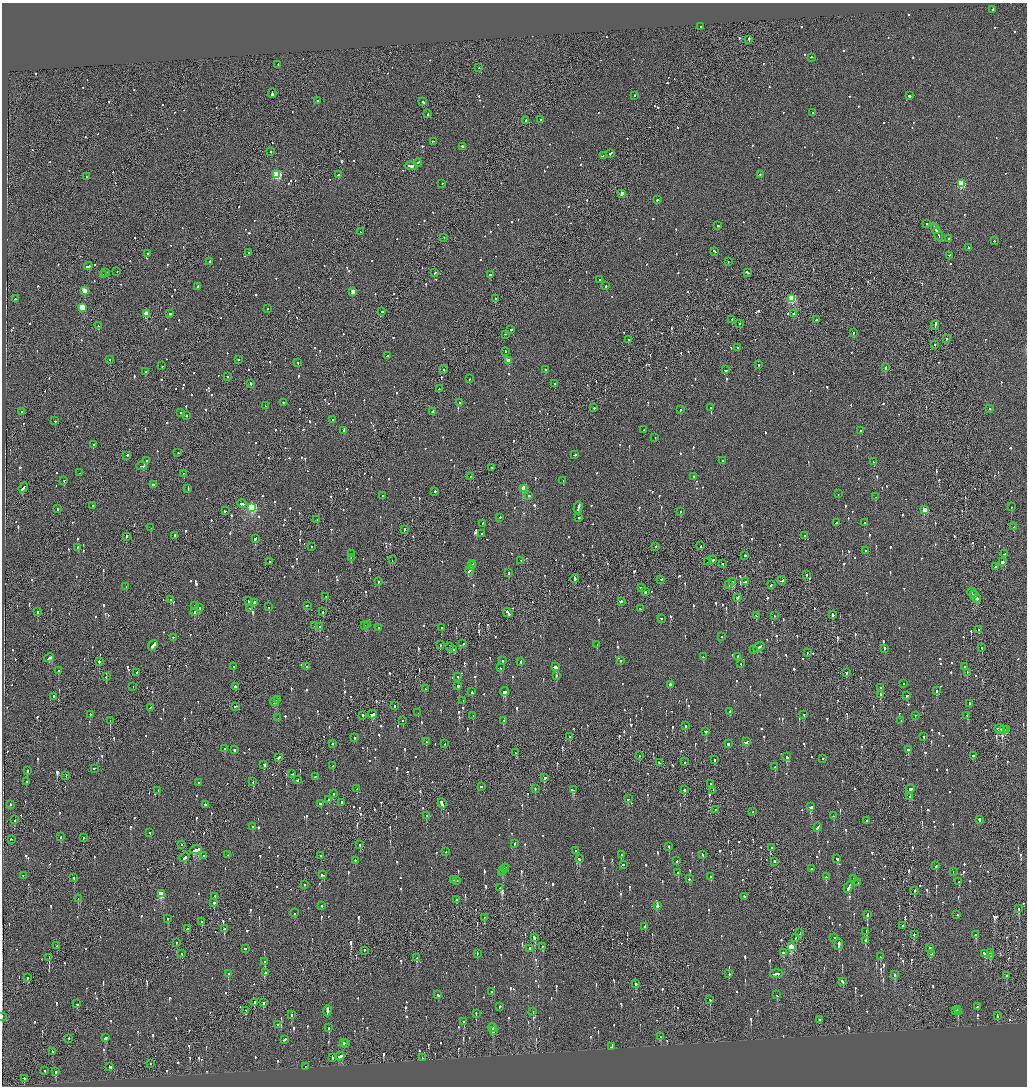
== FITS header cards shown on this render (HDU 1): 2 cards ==
NAXIS1  =                 2050
NAXIS2  =                 2168

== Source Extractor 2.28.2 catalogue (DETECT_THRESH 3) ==
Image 2050 x 2168 px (HDU 1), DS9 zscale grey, zoomed out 1/2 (1 PNG px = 2 x 2 image px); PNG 1029 x 1088 px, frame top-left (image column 2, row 2168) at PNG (2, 3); each listed source drawn as its Kron ellipse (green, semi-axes under 4 px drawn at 4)
Background -0.0882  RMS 0.068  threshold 0.203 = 3 sigma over >= 5 px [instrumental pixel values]
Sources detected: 1558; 51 cannot appear on this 1/2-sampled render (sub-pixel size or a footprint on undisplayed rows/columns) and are neither listed nor drawn; of the other 1507, the 500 brightest by FLUX_AUTO listed and drawn (1007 fainter detections omitted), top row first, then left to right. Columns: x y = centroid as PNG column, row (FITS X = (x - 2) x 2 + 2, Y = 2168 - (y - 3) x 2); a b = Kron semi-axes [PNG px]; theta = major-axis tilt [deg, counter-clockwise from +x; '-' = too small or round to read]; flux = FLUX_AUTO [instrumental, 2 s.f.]
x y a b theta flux
992 10 3 2 - 140
701 27 2 2 - 110
749 40 3 2 - 270
811 58 2 2 - 210
278 65 2 2 - 110
479 68 2 2 - 120
272 93 4 2 - 270
634 96 2 2 - 130
909 96 2 2 - 430
318 101 2 2 - 140
423 102 3 2 - 190
812 113 2 2 - 120
428 114 2 1 - 110
540 120 2 2 - 640
526 121 2 2 - 120
433 142 3 1 - 150
463 147 3 2 - 170
271 152 2 2 - 140
610 154 3 2 - 530
603 156 2 2 - 200
418 163 4 2 - 240
411 166 6 2 -4 380
277 175 3 3 - 1300
338 175 2 1 - 510
760 175 2 2 - 120
87 177 2 2 - 130
442 184 2 2 - 170
961 184 3 3 - 900
622 194 2 2 - 130
657 200 2 2 - 210
926 224 2 2 - 440
718 226 3 2 - 130
935 229 5 2 - 380
360 232 2 2 - 120
938 235 7 2 -65 510
444 238 2 1 - 110
949 239 2 2 - 130
994 241 2 2 - 140
968 248 2 2 - 110
714 252 3 2 - 270
249 253 2 2 - 230
147 254 2 2 - 190
949 256 2 2 - 200
209 262 2 2 - 130
728 262 2 1 - 240
88 267 4 2 - 440
117 272 2 2 - 120
106 273 2 2 - 270
435 273 3 2 - 130
747 273 4 2 - 220
103 275 2 2 - 140
490 275 2 2 - 800
600 280 2 2 - 360
606 286 2 2 - 180
198 287 2 2 - 620
84 291 3 3 - 310
353 292 3 3 - 200
16 299 3 2 - 110
495 299 2 2 - 270
792 299 3 3 - 910
82 308 3 3 - 390
267 309 2 2 - 130
382 312 2 1 - 840
147 314 3 3 - 370
170 314 2 2 - 160
793 314 2 2 - 330
732 320 2 2 - 120
816 320 3 2 - 130
739 324 2 2 - 150
98 326 3 2 - 290
935 326 4 2 - 660
511 330 3 2 - 290
853 333 2 2 - 370
505 335 2 1 - 220
946 339 2 1 - 240
628 340 3 2 - 140
935 345 2 1 - 190
738 348 2 2 - 180
505 352 2 2 - 160
387 356 2 2 - 160
110 360 2 2 - 110
239 360 2 2 - 180
509 361 3 2 - 210
298 363 2 2 - 140
759 365 2 2 - 240
162 366 2 1 - 130
885 368 2 2 - 560
443 370 2 1 - 160
545 370 2 2 - 180
725 370 3 2 - 170
146 372 2 2 - 180
227 377 2 2 - 110
470 379 2 2 - 110
251 384 3 2 - 280
554 384 2 2 - 110
439 389 3 1 - 120
283 403 2 2 - 130
460 403 2 2 - 120
265 406 2 2 - 170
594 408 2 2 - 300
711 408 2 2 - 1200
989 409 2 2 - 170
680 410 2 2 - 400
21 412 2 2 - 140
433 412 2 2 - 550
181 413 2 2 - 310
187 416 2 1 - 510
333 420 2 2 - 150
55 421 2 2 - 110
644 430 2 1 - 130
344 431 3 2 - 220
860 431 2 2 - 110
655 438 2 2 - 120
93 445 2 2 - 280
178 453 2 2 - 120
575 455 3 2 - 150
127 456 2 2 - 350
146 461 2 2 - 140
723 461 2 2 - 190
873 462 3 2 - 240
142 466 5 2 - 380
492 468 2 2 - 150
79 473 2 2 - 120
184 474 2 2 - 120
470 477 2 1 - 130
694 477 2 2 - 150
64 481 2 2 - 110
563 481 2 2 - 340
153 485 2 2 - 650
23 488 5 2 - 950
188 489 2 2 - 110
524 489 3 3 - 570
435 492 2 2 - 140
838 494 2 2 - 120
383 496 2 2 - 140
529 496 2 2 - 120
876 497 2 2 - 200
242 504 4 2 - 580
93 506 2 2 - 130
1011 507 2 2 - 230
252 508 4 3 - 1700
578 508 6 2 72 420
57 509 2 2 - 160
925 510 3 3 - 340
225 511 2 2 - 200
680 512 2 2 - 120
500 518 2 2 - 210
579 518 2 2 - 420
317 520 2 1 - 130
836 523 3 2 - 140
865 523 2 2 - 150
483 524 3 2 - 130
1014 527 3 2 - 220
151 528 2 2 - 350
404 530 3 2 - 110
482 534 2 2 - 200
175 536 2 2 - 130
804 536 3 2 - 180
126 537 2 2 - 440
255 539 3 2 - 210
700 546 2 2 - 120
311 547 2 2 - 130
656 547 2 2 - 130
78 548 3 2 - 150
865 551 2 2 - 150
351 554 3 2 - 770
1004 554 3 2 - 170
745 556 2 2 - 180
351 558 3 2 - 170
392 560 2 1 - 160
713 560 3 2 - 310
521 561 2 2 - 110
270 562 2 2 - 220
708 562 2 1 - 130
1002 562 3 2 - 340
473 564 2 2 - 350
723 564 2 2 - 180
472 566 3 2 - 570
995 567 3 2 - 340
470 570 5 2 - 710
509 573 2 2 - 340
806 575 2 2 - 130
575 579 4 1 - 310
661 580 2 1 - 310
782 581 4 2 - 290
378 582 2 1 - 390
733 582 3 2 - 2600
746 582 3 2 - 430
729 585 2 1 - 170
771 585 3 1 - 670
126 587 2 1 - 140
641 588 3 2 - 120
645 592 2 1 - 590
972 593 4 1 - 280
974 595 2 1 - 170
326 597 2 2 - 180
976 597 6 2 -50 470
737 598 3 2 - 630
170 600 2 2 - 270
248 601 2 2 - 130
621 602 3 2 - 190
254 603 2 2 - 170
194 606 2 2 - 120
307 606 2 1 - 260
269 607 2 1 - 470
200 608 2 2 - 110
250 609 2 2 - 170
640 609 2 2 - 110
38 612 2 2 - 210
194 612 2 2 - 110
323 612 2 2 - 220
508 613 5 2 - 590
832 615 3 2 - 280
756 616 3 2 - 160
774 616 2 2 - 110
661 619 2 2 - 140
367 625 2 2 - 120
315 626 2 1 - 110
365 626 2 2 - 150
319 627 2 2 - 110
378 628 2 2 - 110
441 628 2 1 - 180
978 630 2 1 - 290
721 637 2 2 - 140
173 638 2 2 - 180
463 644 2 2 - 130
440 645 2 1 - 280
597 645 2 2 - 180
153 646 6 2 52 250
449 647 2 1 - 200
759 647 6 2 33 280
982 648 2 1 - 150
884 649 2 2 - 480
454 650 2 2 - 250
753 650 2 1 - 210
807 653 2 2 - 150
703 657 2 2 - 110
738 657 2 2 - 350
49 658 5 2 - 620
502 661 2 2 - 170
621 661 2 2 - 120
99 662 2 2 - 310
521 662 3 2 - 190
741 664 2 1 - 130
233 667 2 2 - 210
306 667 2 2 - 130
555 667 4 2 - 1100
964 667 2 2 - 190
501 668 2 1 - 110
58 671 2 2 - 110
137 673 2 2 - 710
846 673 2 2 - 160
967 673 3 2 - 200
556 676 3 2 - 130
106 677 2 1 - 110
458 677 2 2 - 110
903 684 2 2 - 140
670 685 2 2 - 450
458 686 3 2 - 260
133 687 2 1 - 140
235 687 2 2 - 1200
881 688 2 2 - 460
425 689 2 2 - 110
936 691 3 2 - 300
472 692 3 2 - 150
505 692 4 2 - 240
880 695 2 2 - 310
907 696 2 2 - 230
54 697 2 2 - 210
277 700 2 1 - 130
463 701 2 2 - 150
275 702 4 2 - 290
969 704 4 2 - 250
394 706 2 2 - 120
236 707 3 2 - 120
150 708 3 2 - 190
730 712 2 2 - 600
418 713 2 2 - 130
90 715 2 2 - 120
372 715 4 2 - 970
804 715 2 2 - 150
362 716 2 2 - 300
473 716 2 2 - 110
915 716 2 2 - 150
967 716 2 2 - 160
278 718 2 2 - 120
110 721 2 1 - 110
403 721 2 2 - 170
503 721 2 2 - 180
901 721 2 2 - 130
685 726 2 2 - 220
999 729 5 2 - 270
1004 730 3 3 - 300
1006 730 3 2 - 240
705 732 3 2 - 120
570 737 2 2 - 180
923 737 2 2 - 130
354 738 2 2 - 240
426 742 2 2 - 170
746 742 4 2 - 200
333 744 2 2 - 520
445 744 2 2 - 110
728 744 2 2 - 160
225 749 3 2 - 230
234 750 2 2 - 240
908 750 3 2 - 140
515 753 3 2 - 110
639 756 2 2 - 120
973 756 3 2 - 160
787 757 3 2 - 400
279 758 3 2 - 200
823 759 2 2 - 110
715 760 2 2 - 260
685 762 2 2 - 190
659 763 2 2 - 120
264 765 3 2 - 120
333 766 2 2 - 110
775 767 2 2 - 290
94 769 3 2 - 140
27 771 2 1 - 490
292 774 2 2 - 260
66 776 2 2 - 130
315 777 2 2 - 110
545 778 2 2 - 580
297 780 2 2 - 140
26 782 2 2 - 140
253 782 2 1 - 130
199 783 2 2 - 210
710 784 2 1 - 160
481 787 3 2 - 170
357 789 2 2 - 110
535 789 2 2 - 120
910 789 5 2 - 340
573 790 4 2 - 260
684 790 2 2 - 410
158 791 2 1 - 180
713 791 2 2 - 160
333 794 2 2 - 110
910 797 2 2 - 120
628 799 2 2 - 110
329 800 2 2 - 710
342 803 3 2 - 250
320 804 2 2 - 150
442 804 5 2 - 2300
10 805 2 2 - 210
205 805 3 2 - 160
810 807 4 2 - 180
715 810 2 2 - 130
753 812 2 2 - 130
427 816 2 2 - 170
833 816 2 2 - 220
14 820 2 2 - 130
979 820 3 2 - 270
866 821 2 2 - 210
252 827 2 2 - 160
817 827 5 2 - 270
150 833 2 2 - 110
61 837 2 2 - 190
83 838 2 2 - 190
11 840 2 1 - 520
515 844 2 2 - 180
181 845 2 1 - 110
360 845 2 2 - 440
669 847 2 2 - 180
771 848 2 2 - 110
196 850 6 2 19 470
575 851 2 2 - 160
446 852 2 2 - 110
228 855 2 1 - 490
621 855 2 2 - 110
702 855 2 2 - 300
203 856 2 2 - 270
321 856 2 2 - 1100
184 858 5 2 - 290
579 859 2 2 - 380
837 859 2 2 - 110
355 861 2 2 - 130
677 861 3 2 - 160
774 862 2 2 - 210
623 865 2 2 - 110
936 866 2 2 - 130
505 869 4 2 - 240
811 869 2 2 - 120
502 871 2 1 - 290
953 872 2 2 - 170
502 873 2 2 - 370
678 873 2 2 - 250
322 875 4 2 - 150
23 876 2 1 - 140
710 877 2 2 - 130
826 877 3 2 - 120
74 878 2 2 - 210
689 879 2 2 - 160
854 879 2 2 - 390
454 880 4 2 - 370
457 881 2 1 - 220
959 882 2 2 - 160
858 883 2 2 - 230
304 885 2 2 - 150
848 887 6 2 60 470
500 888 2 2 - 140
914 891 3 2 - 110
161 894 3 3 - 560
215 897 2 2 - 180
744 897 2 2 - 200
78 899 3 2 - 360
457 900 2 1 - 150
214 903 2 2 - 210
322 906 2 2 - 150
657 906 3 2 - 290
1019 909 2 2 - 270
294 913 2 2 - 280
867 915 3 2 - 310
957 915 2 2 - 150
484 918 2 1 - 110
168 919 2 2 - 220
202 922 2 2 - 340
902 926 2 1 - 120
645 927 2 2 - 340
187 929 3 2 - 120
224 929 3 2 - 200
866 932 3 2 - 200
800 933 3 2 - 320
914 935 2 2 - 170
976 935 3 2 - 380
534 938 4 2 - 210
795 938 2 2 - 110
834 938 2 2 - 350
865 941 3 2 - 190
176 943 2 1 - 150
839 945 5 2 - 360
57 946 2 2 - 110
542 947 2 1 - 110
791 947 3 3 - 620
929 948 2 2 - 180
245 949 2 2 - 110
530 949 2 2 - 300
364 951 3 2 - 210
783 953 3 2 - 150
990 953 3 2 - 180
182 954 3 1 - 150
477 954 2 2 - 110
932 954 2 2 - 150
985 954 4 2 - 230
990 956 4 1 - 210
880 957 3 2 - 110
49 958 3 1 - 500
417 958 3 2 - 170
264 962 2 2 - 120
265 973 2 2 - 130
228 974 2 2 - 320
729 974 2 2 - 140
777 974 6 2 4 600
894 975 2 2 - 310
1006 976 2 2 - 210
27 978 2 2 - 140
842 982 4 2 - 250
636 984 3 2 - 150
492 992 2 2 - 200
438 995 3 2 - 170
777 995 3 2 - 170
710 1000 3 2 - 120
254 1003 4 2 - 490
263 1003 3 2 - 140
77 1004 3 2 - 140
499 1007 3 2 - 160
977 1007 2 2 - 160
957 1010 2 2 - 150
246 1011 2 2 - 120
327 1011 5 2 - 810
955 1011 2 2 - 130
533 1012 3 2 - 120
958 1012 2 2 - 230
476 1014 2 2 - 160
292 1015 2 2 - 680
997 1016 4 2 - 160
2 1017 2 1 - 290
819 1020 2 2 - 310
464 1022 2 2 - 310
278 1025 2 2 - 130
329 1028 2 2 - 360
492 1028 4 2 - 270
493 1031 3 1 - 210
661 1037 2 2 - 120
106 1038 4 2 - 240
69 1039 2 2 - 250
284 1040 3 2 - 260
344 1043 2 2 - 880
346 1044 2 1 - 170
612 1047 3 2 - 810
52 1052 3 1 - 180
340 1056 5 2 - 270
332 1058 3 2 - 180
422 1058 3 2 - 150
151 1064 2 1 - 150
110 1067 4 2 - 200
306 1067 2 2 - 200
45 1071 2 2 - 110
56 1072 2 2 - 800
24 1079 2 2 - 300
At the frame edge (FLAGS 8, measured only in part): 1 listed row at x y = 2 1017
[1007 fainter detections neither listed nor drawn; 51 sub-pixel or undisplayed-footprint detections neither listed nor drawn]